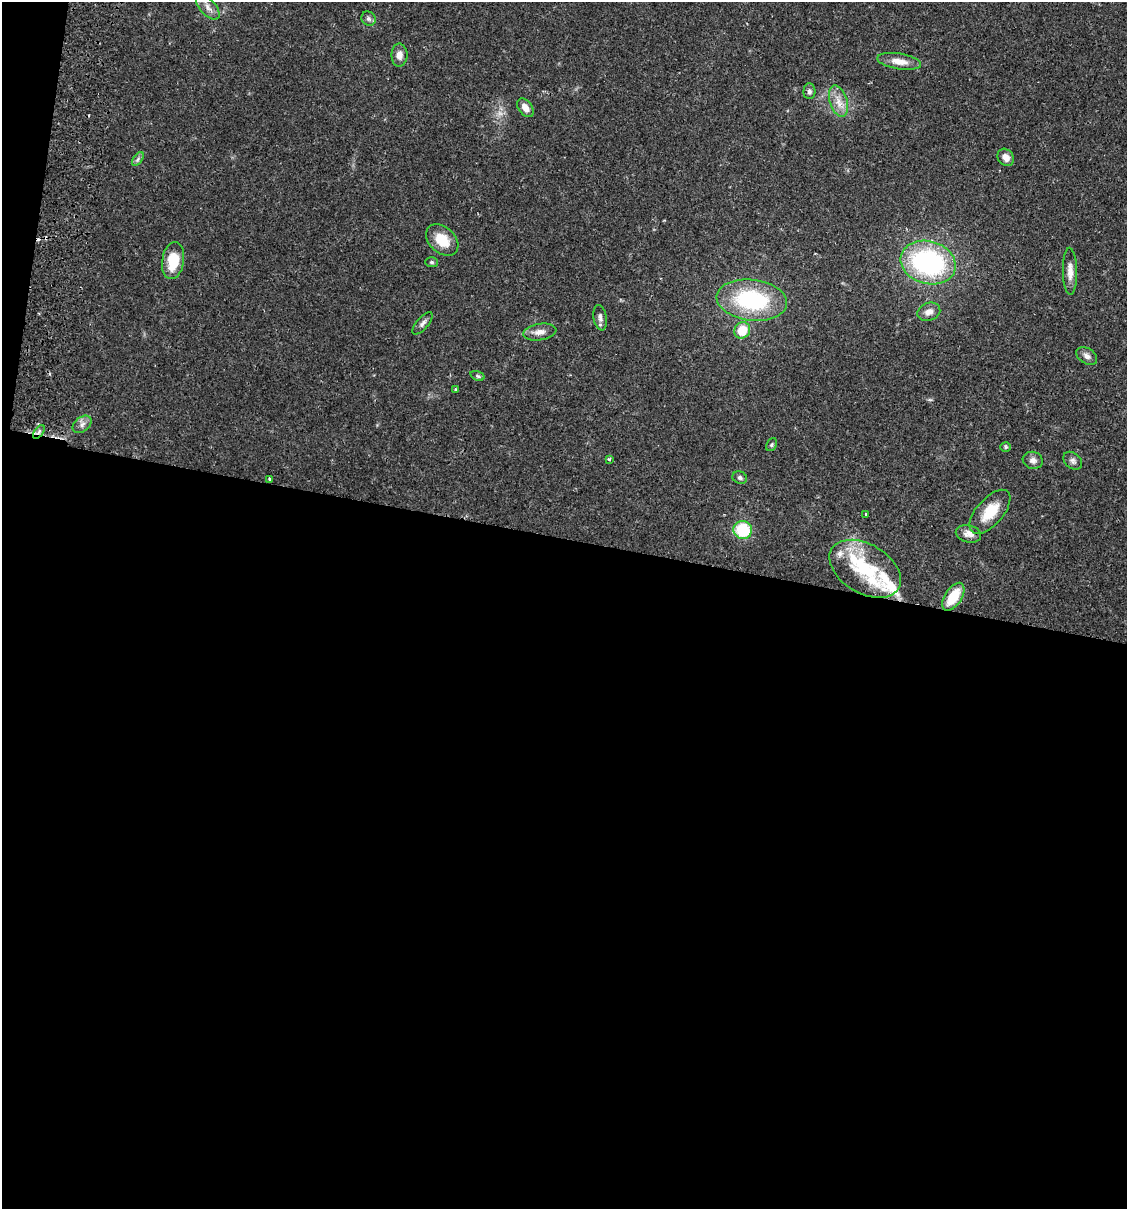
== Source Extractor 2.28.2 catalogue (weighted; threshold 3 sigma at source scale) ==
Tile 13 of 4 x 4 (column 1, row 4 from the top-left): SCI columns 174-1298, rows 17-1223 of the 4963 x 4856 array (HDU 1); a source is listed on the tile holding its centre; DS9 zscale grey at full resolution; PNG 1129 x 1211 px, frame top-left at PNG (2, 2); each listed source drawn as its Kron ellipse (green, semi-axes under 4 px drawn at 4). Shown black and unused: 57% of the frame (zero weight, under 2 of 3 exposures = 3% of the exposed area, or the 3 px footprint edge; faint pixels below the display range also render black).
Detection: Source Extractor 2.28.2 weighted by HDU 2 'WHT'; one run over the whole footprint, this tile lists its part. Background 0.0646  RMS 0.005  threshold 0.0226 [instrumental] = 3 sigma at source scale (4.5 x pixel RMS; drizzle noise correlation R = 1.50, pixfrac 1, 0.05/0.05 arcsec/px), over >= 5 px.
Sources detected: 46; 1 too faint to see at this stretch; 1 cosmic-ray / hot-pixel residue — neither listed nor drawn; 6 inside a brighter listed object's ellipse — not listed separately; the other 38 listed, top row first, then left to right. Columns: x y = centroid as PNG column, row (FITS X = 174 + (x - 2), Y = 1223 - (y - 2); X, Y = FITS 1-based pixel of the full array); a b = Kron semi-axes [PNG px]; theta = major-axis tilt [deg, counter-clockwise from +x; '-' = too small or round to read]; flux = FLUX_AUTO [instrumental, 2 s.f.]
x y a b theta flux
208 7 15 8 -47 3.6
369 19 7 6 - 1.5
399 55 11 8 -90 3.1
899 61 22 8 -9 5.7
809 91 8 6 87 1.5
838 101 16 8 -73 5.3
525 108 10 6 -53 3.9
1006 157 9 7 -52 3.3
138 159 8 4 54 1.2
442 240 18 13 -43 11
173 261 18 11 82 13
431 262 6 5 - 0.8
928 263 28 21 -16 85
1070 271 24 7 -89 4.6
752 300 35 20 -7 52
929 312 12 9 19 3.4
600 318 13 6 -79 2.1
423 323 14 6 50 2
742 330 8 7 - 11
540 332 17 8 9 3.7
1087 356 11 7 -33 2.2
477 376 7 4 -20 0.91
456 390 3 3 - 1.2
82 424 10 7 38 2.3
39 432 8 4 54 1.4
772 445 7 5 57 0.86
1006 447 5 5 - 0.75
609 459 4 3 - 1.7
1033 460 10 8 -17 2.5
1073 461 10 7 -40 1.8
740 478 7 6 - 1.2
270 479 4 3 - 1.3
990 512 27 13 49 12
865 514 4 2 - 0.44
743 530 9 9 - 21
968 534 13 8 -13 3.4
865 569 39 24 -31 32
953 597 16 8 57 13
Overlapping masked pixels (flux is a lower limit): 1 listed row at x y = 39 432